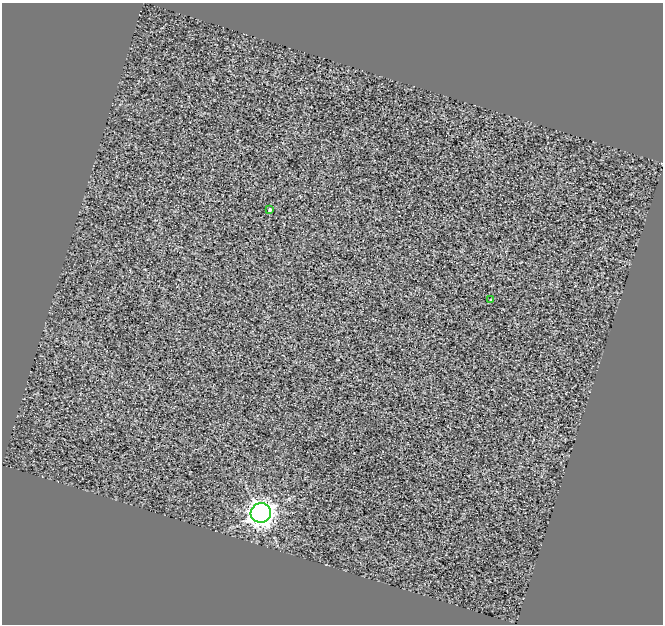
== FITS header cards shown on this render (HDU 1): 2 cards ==
NAXIS1  =                  661
NAXIS2  =                  622

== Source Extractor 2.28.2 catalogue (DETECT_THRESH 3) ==
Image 661 x 622 px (HDU 1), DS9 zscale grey, 1 PNG px = 1 image px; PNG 665 x 626 px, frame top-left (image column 1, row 622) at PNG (2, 3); each listed source drawn as its Kron ellipse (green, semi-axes under 4 px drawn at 4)
Background -0.00897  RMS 13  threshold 39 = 3 sigma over >= 5 px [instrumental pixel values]
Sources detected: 3; all 3 listed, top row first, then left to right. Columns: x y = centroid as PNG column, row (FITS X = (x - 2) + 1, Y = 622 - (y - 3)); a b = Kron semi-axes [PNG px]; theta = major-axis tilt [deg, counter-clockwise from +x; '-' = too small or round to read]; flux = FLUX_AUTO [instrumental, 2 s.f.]
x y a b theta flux
270 210 4 3 - 2000
491 300 3 3 - 5000
261 513 10 10 - 740000